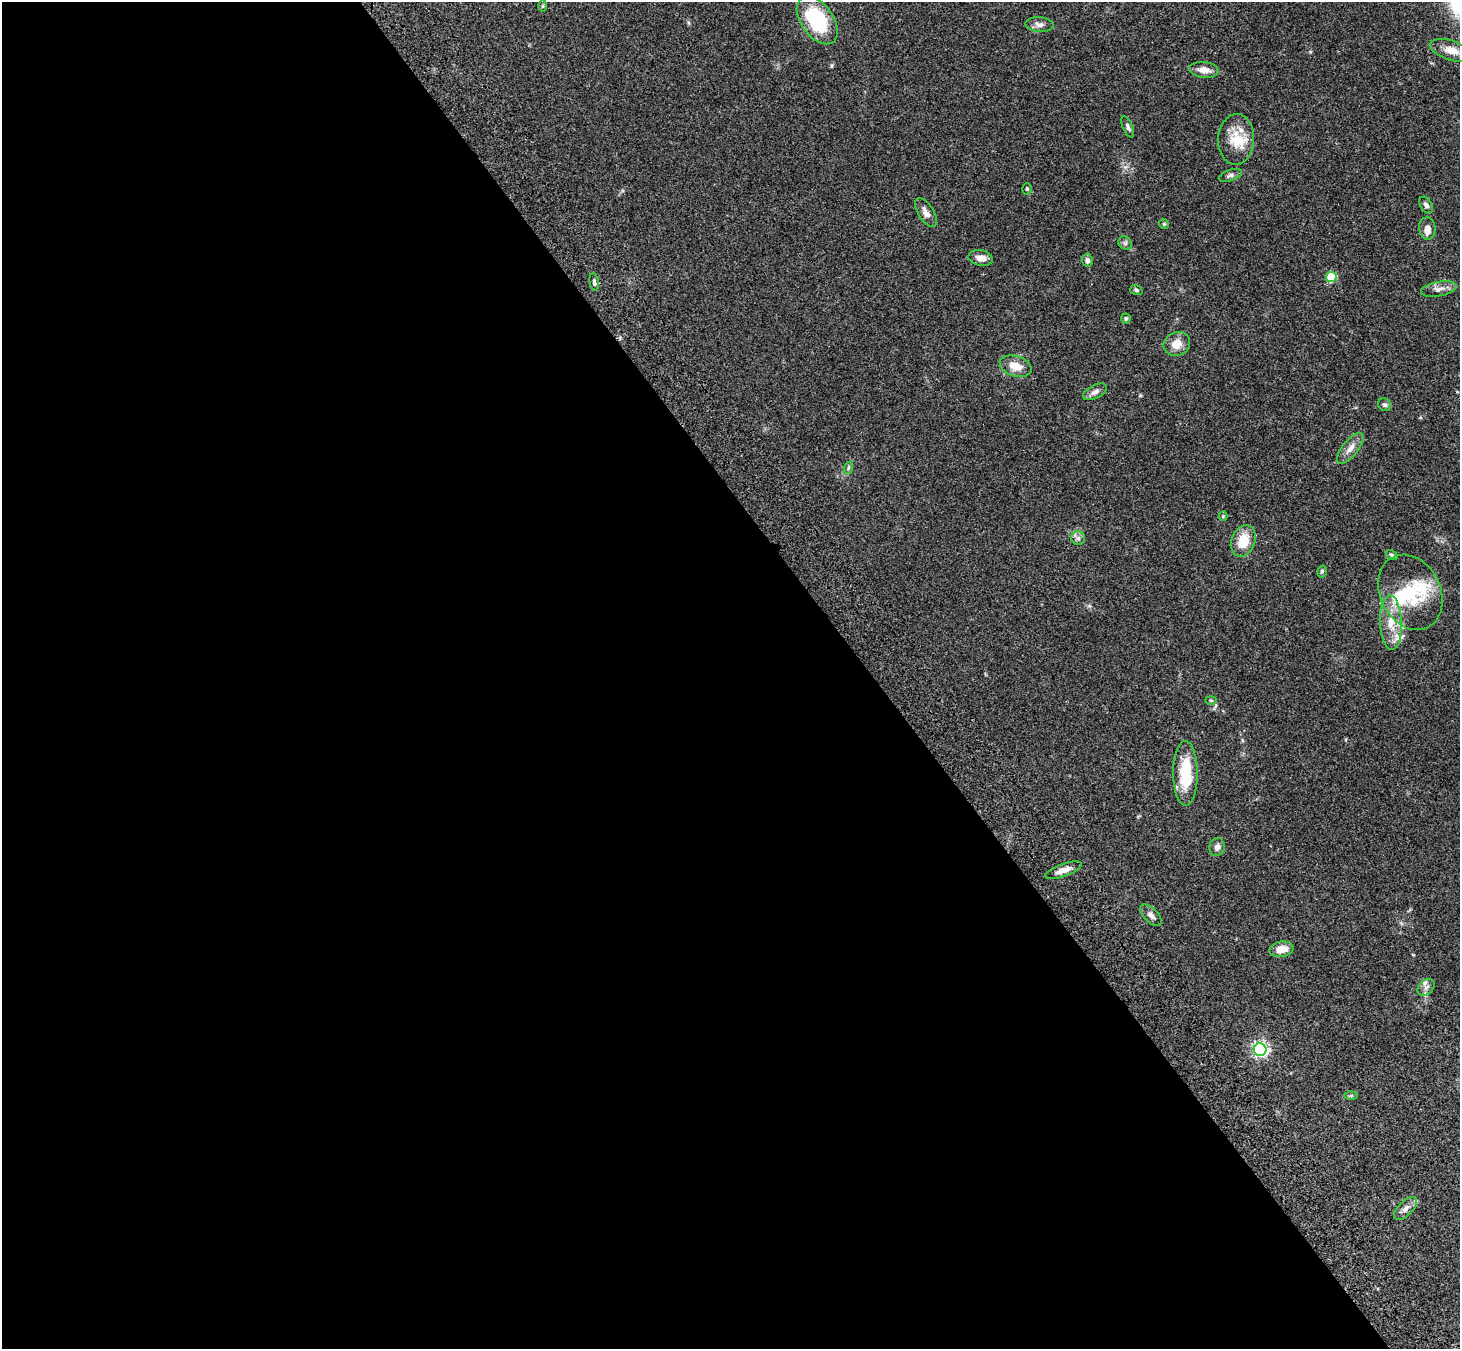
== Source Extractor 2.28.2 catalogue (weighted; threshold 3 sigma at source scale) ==
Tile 9 of 4 x 4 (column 1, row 3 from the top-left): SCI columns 107-1564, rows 1719-3065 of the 6043 x 5998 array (HDU 1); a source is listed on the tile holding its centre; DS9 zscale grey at full resolution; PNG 1462 x 1351 px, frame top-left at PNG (2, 2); each listed source drawn as its Kron ellipse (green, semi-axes under 4 px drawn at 4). Shown black and unused: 60% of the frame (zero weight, under 3 of 4 exposures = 6% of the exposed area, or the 3 px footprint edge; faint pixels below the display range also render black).
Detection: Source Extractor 2.28.2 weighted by HDU 2 'WHT'; one run over the whole footprint, this tile lists its part. Background 0.0413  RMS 0.005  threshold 0.0225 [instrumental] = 3 sigma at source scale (4.5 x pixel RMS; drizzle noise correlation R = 1.50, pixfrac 1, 0.05/0.05 arcsec/px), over >= 5 px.
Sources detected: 50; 6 inside a brighter listed object's ellipse — not listed separately; the other 44 listed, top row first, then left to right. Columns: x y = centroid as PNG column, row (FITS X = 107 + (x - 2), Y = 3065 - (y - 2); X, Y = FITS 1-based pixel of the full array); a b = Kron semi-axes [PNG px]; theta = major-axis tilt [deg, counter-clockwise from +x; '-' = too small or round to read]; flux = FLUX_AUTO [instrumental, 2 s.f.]
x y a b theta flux
543 6 6 4 88 0.56
817 20 27 16 -54 35
1040 24 14 7 -5 2.4
1452 50 22 9 -18 5.4
1204 70 15 8 -7 3.7
1128 127 11 5 -67 1.3
1236 139 25 18 87 12
1230 175 12 5 18 1.6
1027 189 5 5 - 0.82
1426 205 9 5 -59 1.5
926 212 16 7 -58 3.3
1164 224 5 4 - 0.56
1427 228 11 8 -85 3.3
1125 243 7 6 - 1.1
981 258 12 7 -9 3.3
1087 260 6 5 - 1.5
1331 277 5 5 - 24
594 282 9 4 -81 1.3
1439 289 18 7 10 2.9
1136 290 6 5 - 0.79
1126 318 5 5 - 0.99
1177 344 13 11 21 5.5
1016 366 16 10 -18 6.5
1095 392 13 6 27 2.2
1385 405 7 6 - 1.1
1350 448 19 7 51 3.9
848 468 6 4 71 0.78
1223 516 4 4 - 0.45
1078 538 7 7 - 1.5
1243 541 16 11 70 10
1392 555 6 4 -33 0.85
1322 571 6 4 74 0.76
1410 592 39 30 -64 26
1391 622 27 11 -87 9.7
1211 700 5 3 - 0.51
1185 773 32 12 -89 20
1217 847 9 7 76 2.2
1063 870 19 6 20 3.8
1151 915 13 7 -45 2.4
1282 949 12 7 9 5.8
1426 987 9 7 42 1.8
1260 1050 6 6 - 120
1351 1096 6 4 1 0.74
1406 1208 14 7 45 2.8